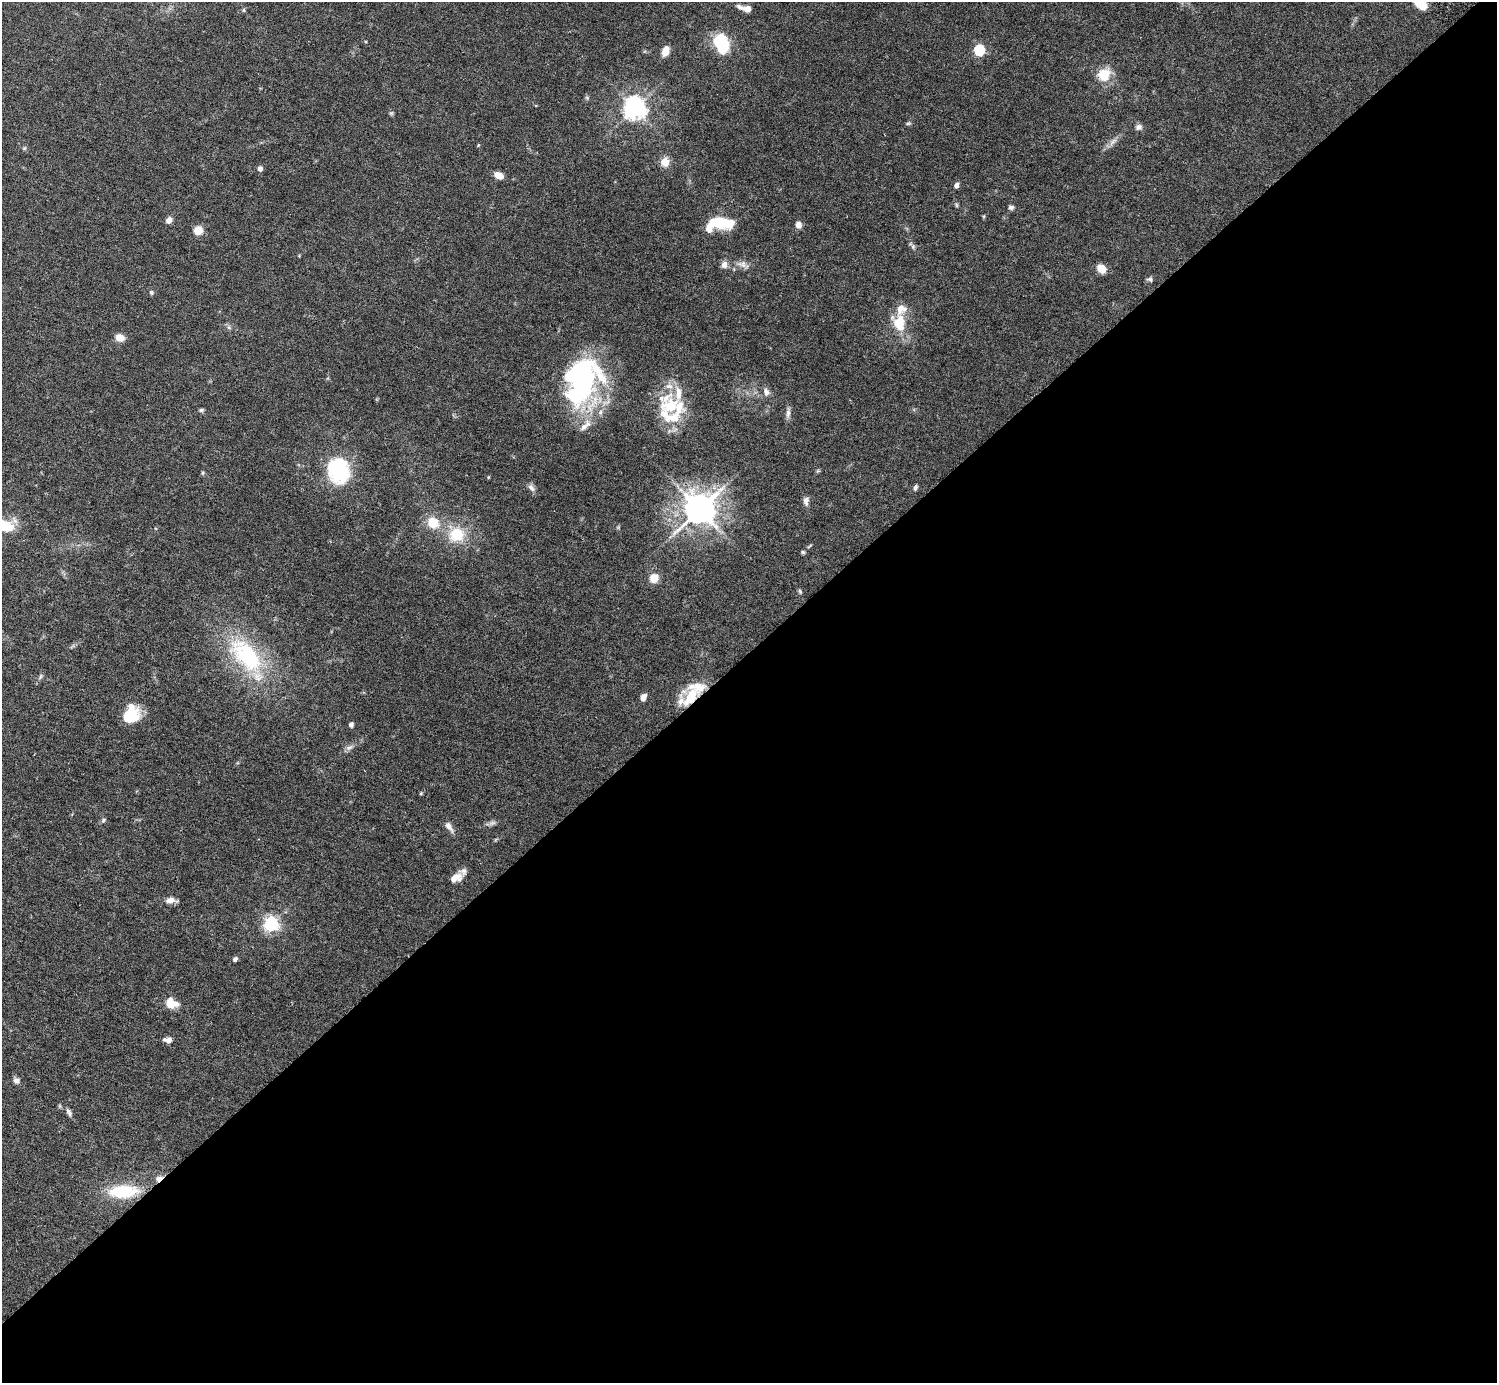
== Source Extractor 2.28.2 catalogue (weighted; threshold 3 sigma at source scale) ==
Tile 12 of 4 x 4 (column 4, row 3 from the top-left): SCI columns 4531-6025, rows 1581-2961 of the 6030 x 6027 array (HDU 1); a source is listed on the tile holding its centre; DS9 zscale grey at full resolution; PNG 1499 x 1385 px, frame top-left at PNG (2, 2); no overlay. Shown black and unused: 53% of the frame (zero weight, under 5 of 9 exposures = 3% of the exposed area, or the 3 px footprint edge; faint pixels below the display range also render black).
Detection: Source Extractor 2.28.2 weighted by HDU 2 'WHT'; one run over the whole footprint, this tile lists its part. Background 0.0325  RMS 0.0026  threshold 0.0107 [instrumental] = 3 sigma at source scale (4.09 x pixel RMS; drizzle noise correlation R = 1.36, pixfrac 0.8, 0.05/0.05 arcsec/px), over >= 5 px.
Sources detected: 92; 1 too faint to see at this stretch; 4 inside a brighter object's white glare — not listed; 14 inside a brighter listed object's ellipse — not listed separately; the other 73 listed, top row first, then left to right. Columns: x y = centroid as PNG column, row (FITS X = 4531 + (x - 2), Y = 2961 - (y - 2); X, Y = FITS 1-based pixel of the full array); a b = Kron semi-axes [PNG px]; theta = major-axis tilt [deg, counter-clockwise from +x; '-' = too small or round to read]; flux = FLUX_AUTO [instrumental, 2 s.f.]
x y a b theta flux
1421 5 12 6 -34 4.2
739 7 9 5 -30 0.7
747 9 7 6 - 1.6
243 10 6 4 -89 0.31
721 43 20 13 -68 12
979 50 6 5 - 23
665 51 9 6 71 2.6
1104 75 9 8 - 7.7
587 98 6 4 -19 0.31
634 108 8 7 - 180
391 113 6 5 - 0.35
908 123 7 4 19 0.38
1138 127 9 7 11 0.87
1113 142 15 5 47 1.2
24 148 5 5 - 0.33
665 162 10 9 - 2.6
260 169 6 5 - 0.91
498 175 9 6 -23 2.4
956 185 6 5 - 0.83
956 205 6 4 -88 0.34
1011 207 7 6 - 0.58
984 216 6 3 72 0.24
169 220 7 6 - 1.3
718 222 21 10 -7 11
798 225 8 7 - 1.2
198 230 9 8 - 2.9
913 247 7 5 89 0.48
724 265 10 8 88 1.2
743 265 19 8 -21 1.7
1102 269 9 7 -44 2.8
1150 279 8 7 - 0.59
151 292 6 6 - 0.45
899 323 25 18 -73 6.9
229 327 6 6 - 0.48
120 337 9 7 -21 2.4
584 382 40 31 -78 27
766 392 12 7 -65 1.2
671 406 29 23 8 9.8
201 410 7 4 10 0.43
788 413 15 5 83 1
585 426 21 8 41 2
338 471 30 25 -73 17
203 473 6 4 89 0.31
488 477 5 3 - 0.21
915 487 7 4 70 0.6
531 488 13 6 -49 0.96
806 501 13 7 89 1
700 509 10 9 - 460
433 523 12 11 - 5
4 525 28 14 -21 6.2
456 534 19 17 13 7.7
803 552 5 4 - 0.36
654 578 7 7 - 4.1
800 591 6 5 - 0.35
246 656 52 26 -47 27
40 677 9 4 61 0.48
643 697 8 5 65 1.5
691 697 32 15 51 7.5
130 716 18 14 30 8.1
351 724 5 4 - 0.74
349 748 11 6 28 0.89
103 820 7 5 48 0.45
449 827 16 7 -55 1.3
455 878 15 9 21 2.4
170 900 11 7 4 1.7
271 924 7 6 - 64
235 959 5 4 - 0.7
171 1003 16 13 -20 3.1
168 1040 7 5 -3 1.7
17 1081 8 7 - 0.91
69 1112 12 6 -63 0.8
159 1178 10 7 26 1.2
123 1191 29 13 4 12
Overlapping masked pixels (flux is a lower limit): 2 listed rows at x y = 691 697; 159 1178
Isophote crosses this tile's border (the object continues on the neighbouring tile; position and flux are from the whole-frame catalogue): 2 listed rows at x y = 1421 5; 4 525